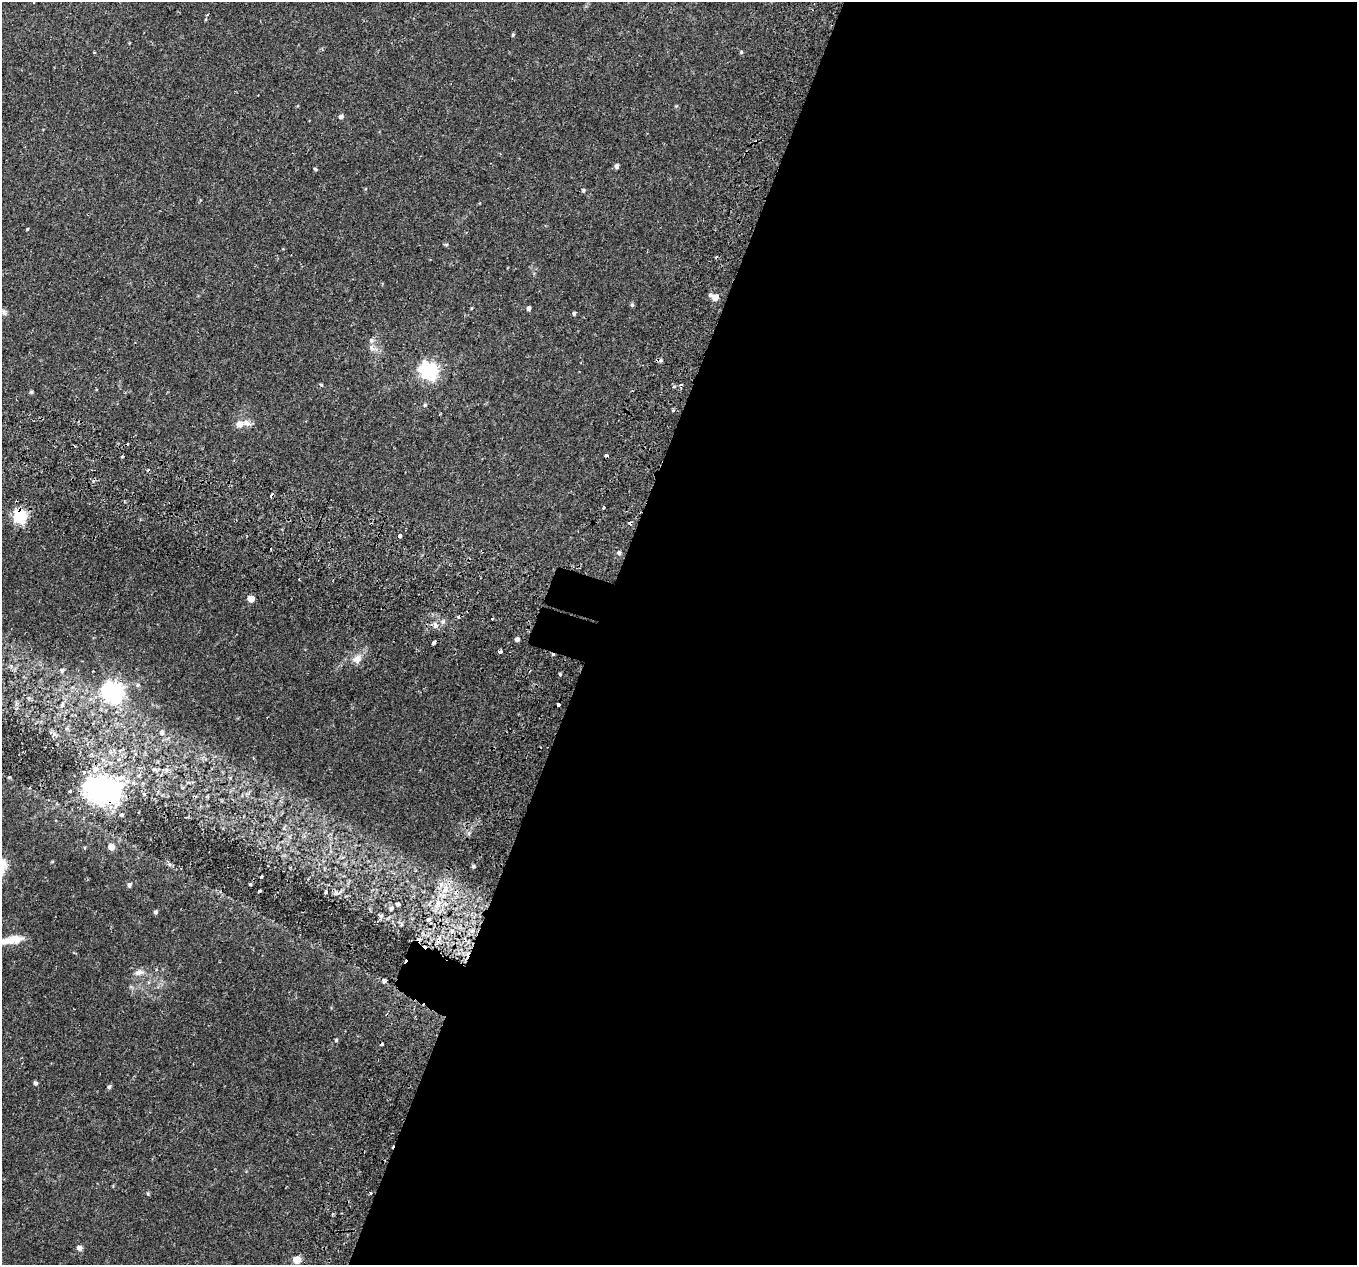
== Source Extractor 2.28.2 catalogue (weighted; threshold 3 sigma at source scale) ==
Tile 12 of 4 x 4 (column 4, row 3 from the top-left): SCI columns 4143-5497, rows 1619-2881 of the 5565 x 5701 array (HDU 1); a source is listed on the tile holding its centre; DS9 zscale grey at full resolution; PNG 1359 x 1267 px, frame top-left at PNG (2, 2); no overlay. Shown black and unused: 57% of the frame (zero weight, under 2 of 3 exposures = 5% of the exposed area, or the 3 px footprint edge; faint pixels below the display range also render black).
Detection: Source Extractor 2.28.2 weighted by HDU 2 'WHT'; one run over the whole footprint, this tile lists its part. Background 0.0416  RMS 0.0036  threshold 0.0162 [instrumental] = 3 sigma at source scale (4.5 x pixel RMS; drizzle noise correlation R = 1.50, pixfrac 1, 0.0396/0.0396 arcsec/px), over >= 5 px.
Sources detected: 88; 1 inside a brighter object's white glare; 12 cosmic-ray / hot-pixel residue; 1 long thin detection or spike segment (spike, bleed or trail) — not listed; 1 inside a brighter listed object's ellipse — not listed separately; the other 73 listed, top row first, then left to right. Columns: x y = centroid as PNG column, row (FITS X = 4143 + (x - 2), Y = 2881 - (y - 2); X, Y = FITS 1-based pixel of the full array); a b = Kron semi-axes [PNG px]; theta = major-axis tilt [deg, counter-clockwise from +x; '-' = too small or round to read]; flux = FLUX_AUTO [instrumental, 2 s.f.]
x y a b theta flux
34 2 4 2 - 0.31
207 15 4 3 - 0.38
513 35 5 4 - 0.38
94 52 4 3 - 0.25
741 52 5 5 - 0.43
341 116 5 4 - 1.2
616 166 5 4 - 1.1
315 169 5 3 - 0.43
583 190 5 4 - 0.69
27 228 3 3 - 1.4
446 245 5 4 - 0.47
715 297 7 5 -23 4.7
632 305 6 5 - 0.58
529 308 4 4 - 0.99
3 312 12 6 -36 1.1
574 313 4 4 - 0.58
371 340 7 6 - 0.97
429 370 7 7 - 130
321 385 5 4 - 0.39
31 392 5 5 - 0.48
425 405 5 4 - 0.51
673 410 5 3 - 0.44
240 424 11 9 15 2.3
607 456 4 3 - 2.7
122 457 3 3 - 1.2
603 507 3 2 - 0.48
19 516 6 6 - 55
399 535 3 3 - 3.5
619 553 6 5 - 0.74
251 599 5 5 - 4.1
492 619 3 2 - 0.35
435 625 5 4 - 1.9
517 639 4 4 - 1
434 643 4 3 - 2.8
500 651 3 3 - 2.6
357 659 14 12 49 3
62 670 6 6 - 0.87
560 674 3 3 - 0.48
137 685 6 5 - 0.66
113 691 8 7 - 190
558 704 3 3 - 15
62 705 7 5 86 0.79
162 732 7 6 - 1.2
54 734 7 4 -71 0.83
95 769 12 9 45 3.5
155 770 8 6 -24 1.1
84 772 5 5 - 0.7
95 789 8 7 - 280
70 791 3 3 - 0.95
122 815 5 4 - 0.64
111 847 5 5 - 3.3
52 862 5 3 - 0.31
473 866 4 3 - 0.66
261 876 3 3 - 0.76
250 884 4 3 - 0.38
129 885 5 5 - 0.93
260 891 4 3 - 0.85
326 892 4 4 - 0.69
438 903 7 4 72 1.2
397 904 6 6 - 0.91
155 912 5 4 - 0.74
380 916 11 4 -50 0.93
428 919 6 3 8 0.54
12 940 30 9 11 6.2
139 972 15 8 14 2.1
384 981 5 4 - 0.85
336 1040 4 4 - 0.52
36 1083 4 4 - 0.84
109 1087 5 4 - 0.78
370 1193 3 3 - 0.84
148 1194 5 4 - 0.45
79 1248 5 5 - 1.7
297 1260 5 5 - 8.3
Overlapping masked pixels (flux is a lower limit): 3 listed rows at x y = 19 516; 558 704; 95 789
Isophote crosses this tile's border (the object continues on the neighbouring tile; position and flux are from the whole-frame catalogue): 3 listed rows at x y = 34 2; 3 312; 12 940